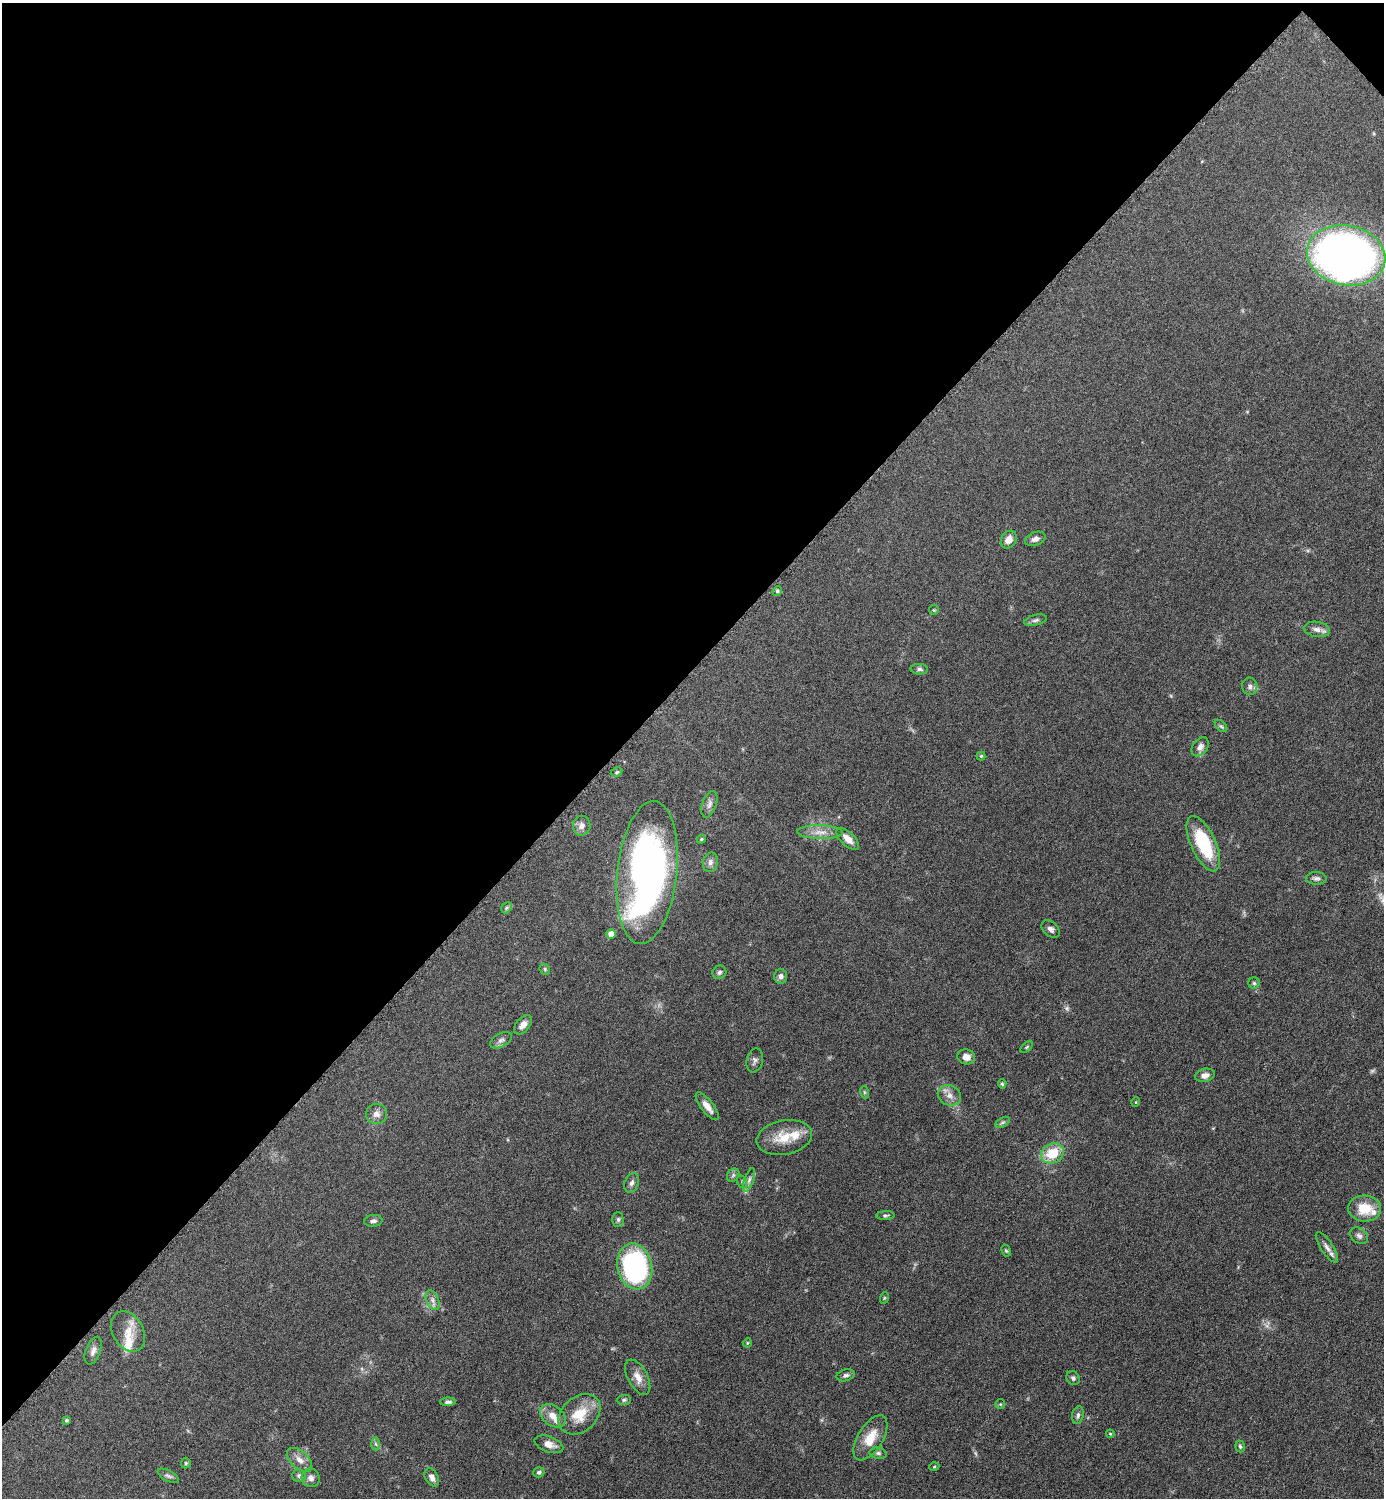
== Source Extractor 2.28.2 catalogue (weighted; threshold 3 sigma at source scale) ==
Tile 2 of 4 x 4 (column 2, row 1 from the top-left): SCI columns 1690-3071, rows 4495-5990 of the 6002 x 6002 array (HDU 1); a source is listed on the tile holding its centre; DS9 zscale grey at full resolution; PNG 1386 x 1500 px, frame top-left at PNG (2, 3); each listed source drawn as its Kron ellipse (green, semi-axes under 4 px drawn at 4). Shown black and unused: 45% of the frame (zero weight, under 6 of 12 exposures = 1% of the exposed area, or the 3 px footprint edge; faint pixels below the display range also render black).
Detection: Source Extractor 2.28.2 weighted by HDU 2 'WHT'; one run over the whole footprint, this tile lists its part. Background 0.087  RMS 0.0038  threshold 0.0156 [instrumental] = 3 sigma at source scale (4.09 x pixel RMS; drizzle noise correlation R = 1.36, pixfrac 0.8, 0.05/0.05 arcsec/px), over >= 5 px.
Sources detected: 92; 3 too faint to see at this stretch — neither listed nor drawn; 4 inside a brighter listed object's ellipse — not listed separately; the other 85 listed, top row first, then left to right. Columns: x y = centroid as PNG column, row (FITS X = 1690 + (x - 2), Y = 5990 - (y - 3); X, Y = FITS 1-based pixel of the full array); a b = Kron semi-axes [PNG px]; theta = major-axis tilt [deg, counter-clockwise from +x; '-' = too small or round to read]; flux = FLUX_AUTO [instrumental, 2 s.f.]
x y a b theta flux
1346 255 39 30 -11 330
1035 539 10 6 20 1.7
1009 540 9 7 58 2.8
777 591 5 4 - 0.46
934 610 5 5 - 0.43
1036 620 11 5 13 1.1
1317 629 13 7 -9 2
919 669 8 5 -2 0.96
1250 686 9 7 -80 1.3
1221 726 7 4 -44 0.62
1200 747 10 7 51 1.9
981 756 4 4 - 0.42
617 772 6 4 27 0.49
709 804 14 7 70 1.7
582 826 10 9 - 2
820 832 22 7 -1 3.5
701 839 5 4 - 0.42
848 839 14 6 -43 3
1203 844 30 12 -65 19
710 862 10 7 77 1.5
647 872 72 30 84 160
1316 878 10 6 -3 1.1
506 908 6 4 47 0.67
1051 929 10 7 -42 1.4
611 934 5 5 - 4.6
545 969 6 5 - 0.5
719 972 7 6 - 0.94
781 976 7 6 - 1.2
1254 983 5 5 - 0.59
523 1025 11 6 50 2.1
501 1040 12 6 28 1.4
1027 1047 7 3 43 0.4
966 1057 9 7 -9 2.4
755 1060 12 8 77 1.3
1205 1075 10 6 15 1.9
1002 1084 5 4 - 0.47
864 1092 6 4 -72 0.44
949 1095 12 10 -23 2.5
1136 1102 5 3 - 0.26
707 1106 17 6 -52 2.9
376 1114 10 10 - 2
1003 1122 8 4 30 0.73
784 1137 28 17 11 8.6
1052 1153 12 9 31 9.4
733 1175 7 5 48 0.76
749 1180 12 4 70 1.3
742 1182 6 5 - 0.54
632 1183 10 7 69 1.3
1365 1208 16 13 -4 9
885 1216 9 4 2 0.68
618 1219 7 5 -90 0.85
373 1221 9 6 7 1
1359 1236 9 7 -39 1.3
1327 1247 18 6 -57 2
1006 1251 6 4 -61 0.51
635 1266 23 17 -78 56
884 1298 6 3 72 0.36
433 1300 10 6 -67 1.5
128 1331 21 15 -61 5.5
747 1343 5 3 - 0.34
93 1351 14 7 70 1.8
846 1375 9 6 14 1
638 1377 19 10 -62 3.6
1073 1378 7 6 - 0.9
624 1400 7 5 1 0.61
448 1402 8 4 3 0.9
1000 1404 5 4 - 0.41
579 1414 23 17 41 9.2
1078 1415 9 5 80 0.96
553 1416 14 10 -37 3.4
66 1420 4 3 - 0.51
1110 1434 4 3 - 0.38
870 1438 25 12 59 6.9
376 1444 6 4 -87 0.62
549 1444 15 7 -19 2.6
1240 1446 6 4 -72 0.63
878 1453 8 5 -10 0.95
299 1460 15 8 -42 2.8
186 1463 5 5 - 0.47
934 1467 5 3 - 0.32
539 1472 5 5 - 0.76
168 1476 12 5 -29 0.99
299 1476 7 6 - 1
432 1477 10 6 -61 1.9
311 1478 9 9 - 1.7